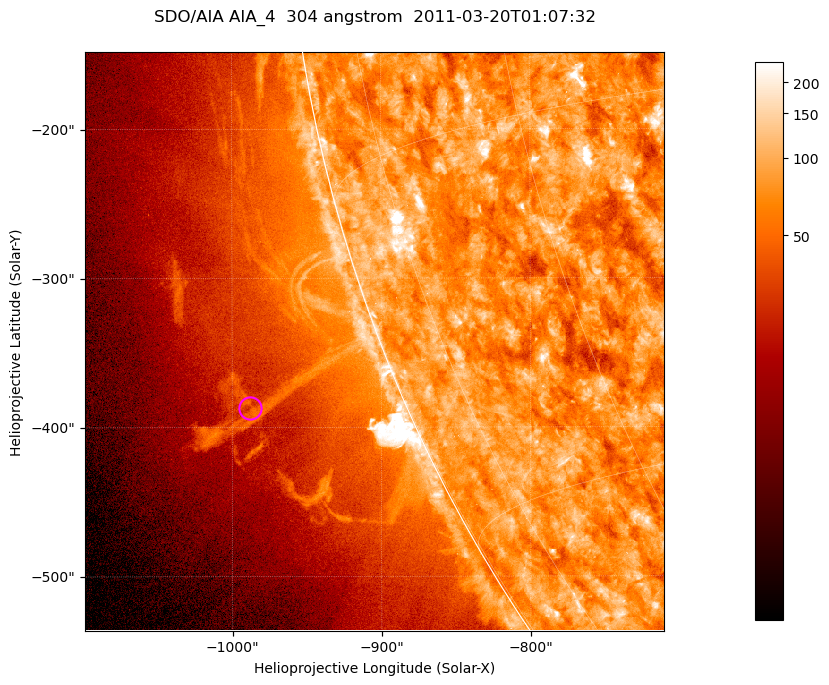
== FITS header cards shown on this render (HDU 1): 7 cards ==
TELESCOP= 'SDO/AIA '           / For AIA: SDO/AIA
INSTRUME= 'AIA_4   '           / For AIA: AIA_ATA1, AIA_ATA2, AIA_ATA3 or AIA_AT
WAVELNTH=                  304 / [angstrom] Wavelength
WAVEUNIT= 'angstrom'           / Wavelength unit: angstrom
DATE-OBS= '2011-03-20T01:07:32.126' / [ISO] Date when observation started; ISO 8
CTYPE1  = 'HPLN-TAN'           / CTYPE1; Typically HPLN
CTYPE2  = 'HPLT-TAN'           / CTYPE2; Typically HPLT

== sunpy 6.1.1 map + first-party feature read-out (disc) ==
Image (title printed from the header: SDO/AIA AIA_4  304 angstrom  2011-03-20T01:07:32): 647 x 647 px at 0.6 arcsec/px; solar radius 964 arcsec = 1606 px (partial field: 2.4% of the solar disc is inside the frame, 47% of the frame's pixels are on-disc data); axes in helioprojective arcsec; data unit not stated in the header (colour bar unlabelled)
Orientation: roll -0.132 deg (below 1 deg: not rotated)
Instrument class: DISC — disc imager (sunpy class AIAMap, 304 A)
Bright regions (active regions / flare kernels): reference = the on-disc median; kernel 5 px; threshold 5 sigma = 118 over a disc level ~75.8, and >= 1.15x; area >= 418 px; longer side >= 8 px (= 4.8 arcsec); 0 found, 0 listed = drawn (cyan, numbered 1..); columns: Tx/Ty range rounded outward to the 2 arcsec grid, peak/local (2 s.f.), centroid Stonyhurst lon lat
Off-limb structures (1.02-1.3 R_sun): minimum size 209 px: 5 found; the strongest spans PA ~110 deg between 1.03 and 1.16 R_sun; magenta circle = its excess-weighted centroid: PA ~110 deg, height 1.1 R_sun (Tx ~-988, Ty ~-386 arcsec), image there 1.6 x the reference